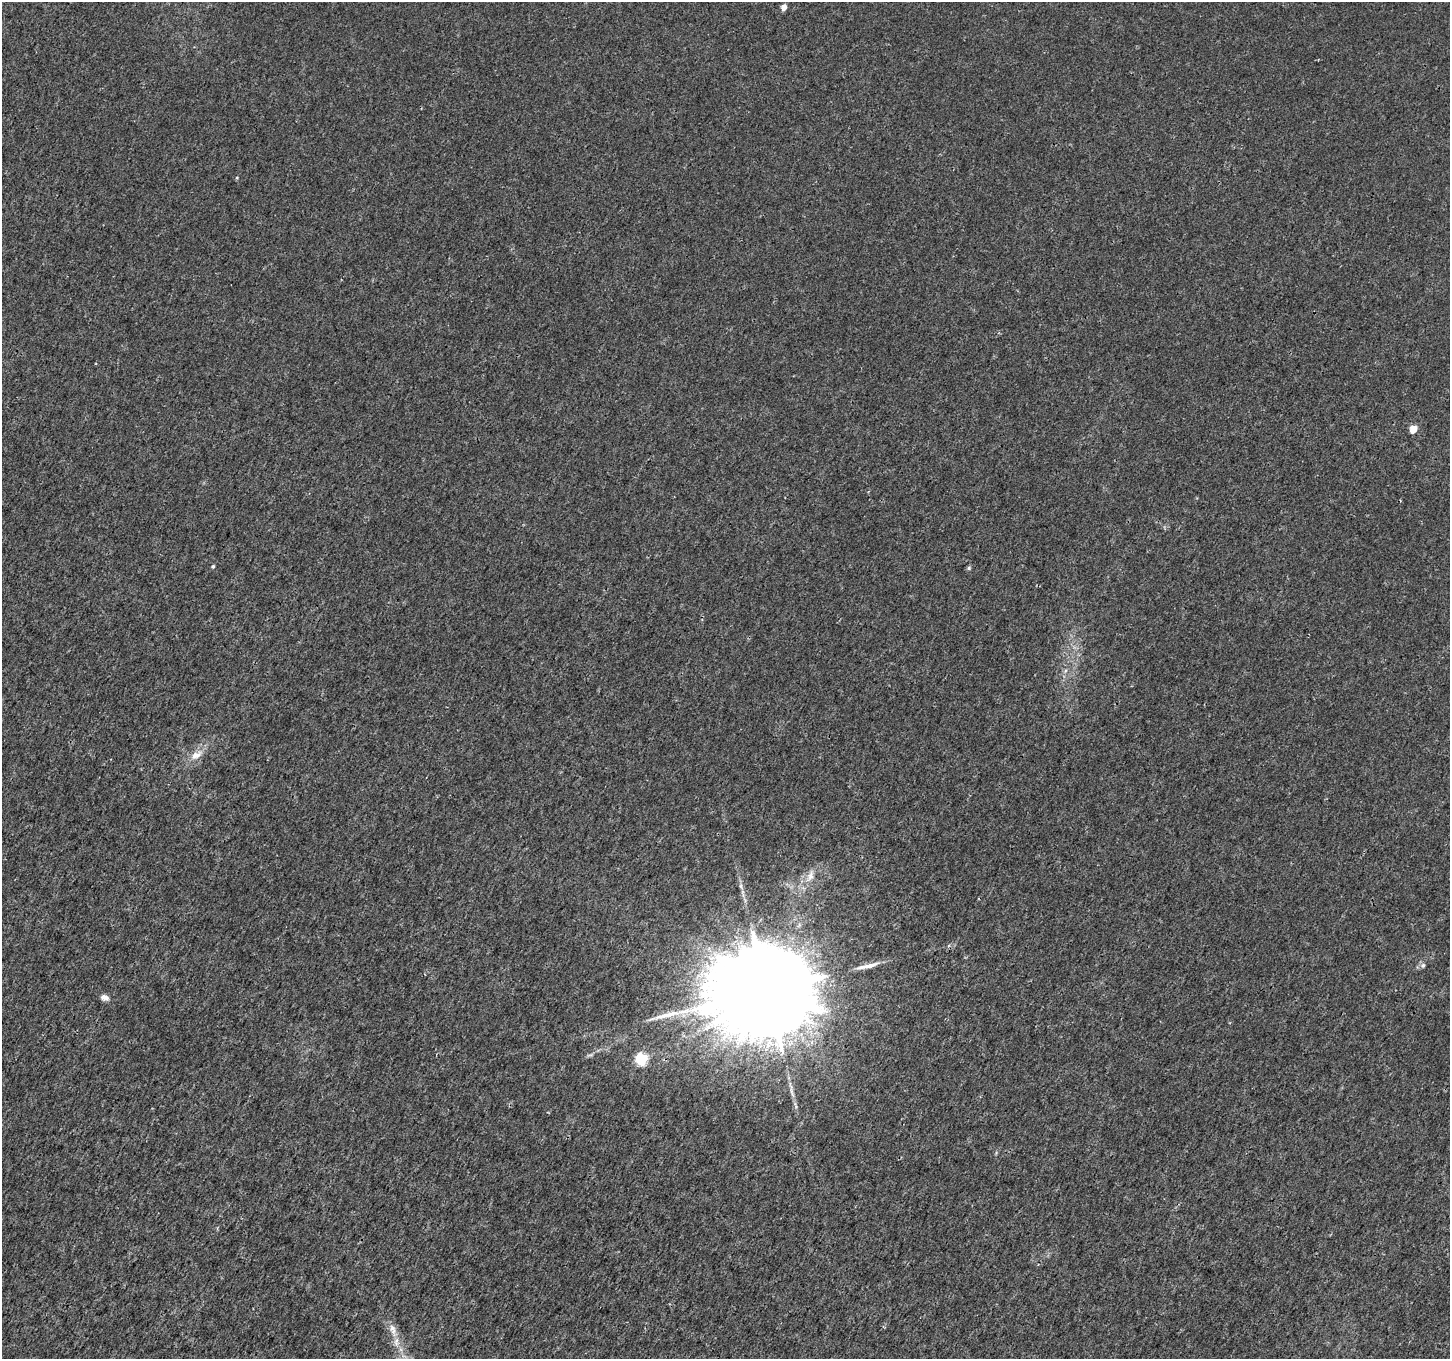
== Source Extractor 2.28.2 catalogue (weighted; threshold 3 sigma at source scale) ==
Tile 7 of 4 x 4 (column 3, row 2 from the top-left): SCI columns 2907-4354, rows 2980-4336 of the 5803 x 5892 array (HDU 1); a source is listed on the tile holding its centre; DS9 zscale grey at full resolution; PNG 1452 x 1361 px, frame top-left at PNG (2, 2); no overlay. Shown black and unused: <1% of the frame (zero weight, under 3 of 4 exposures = <1% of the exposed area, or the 3 px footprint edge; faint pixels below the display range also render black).
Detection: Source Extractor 2.28.2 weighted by HDU 2 'WHT'; one run over the whole footprint, this tile lists its part. Background 0.00181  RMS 0.0022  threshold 0.00977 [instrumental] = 3 sigma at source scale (4.5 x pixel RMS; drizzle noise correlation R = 1.50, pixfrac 1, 0.0396/0.0396 arcsec/px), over >= 5 px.
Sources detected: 15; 1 long thin detection or spike segment (spike, bleed or trail) — not listed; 1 inside a brighter listed object's ellipse — not listed separately; the other 13 listed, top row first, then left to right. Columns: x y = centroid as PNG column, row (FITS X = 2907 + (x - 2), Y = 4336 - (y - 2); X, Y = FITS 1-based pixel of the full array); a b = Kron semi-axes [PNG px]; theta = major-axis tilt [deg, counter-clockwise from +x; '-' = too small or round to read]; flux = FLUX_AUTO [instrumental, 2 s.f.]
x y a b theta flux
784 7 4 4 - 2.2
1413 429 5 4 - 4.8
213 566 5 4 - 0.29
969 568 6 5 - 0.34
196 755 18 10 28 2.5
810 876 16 8 68 2
741 886 7 4 -72 0.44
1423 965 7 6 - 0.63
766 990 28 24 37 8100
105 998 10 7 -15 0.97
641 1059 6 5 - 25
792 1092 15 3 -68 0.78
393 1330 19 7 -73 2